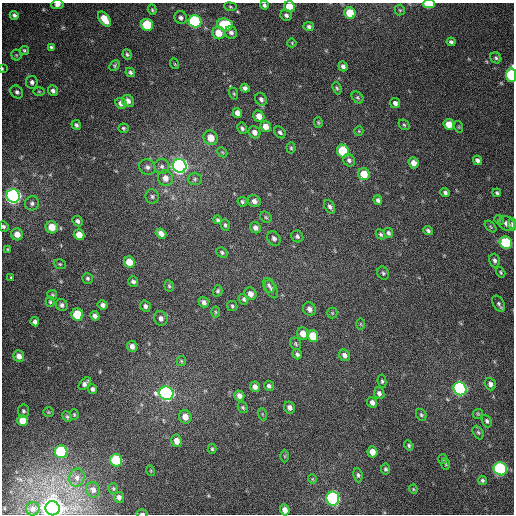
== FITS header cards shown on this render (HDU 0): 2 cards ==
NAXIS1  =                  512
NAXIS2  =                  512

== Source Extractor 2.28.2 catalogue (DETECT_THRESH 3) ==
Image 512 x 512 px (HDU 0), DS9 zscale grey, 1 PNG px = 1 image px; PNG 516 x 516 px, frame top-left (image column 1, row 512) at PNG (2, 3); each listed source drawn as its Kron ellipse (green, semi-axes under 4 px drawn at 4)
Background 375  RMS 9.4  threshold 28.1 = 3 sigma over >= 5 px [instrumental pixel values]
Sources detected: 187; all 187 listed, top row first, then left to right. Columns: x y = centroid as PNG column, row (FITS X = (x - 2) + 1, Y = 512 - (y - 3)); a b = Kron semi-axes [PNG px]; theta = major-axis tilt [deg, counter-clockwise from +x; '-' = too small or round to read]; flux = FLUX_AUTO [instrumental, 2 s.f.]
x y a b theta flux
57 4 6 4 7 2.1e+03
429 4 6 3 1 2.2e+04
264 5 4 4 - 1.4e+03
230 7 6 4 -8 8.4e+02
289 7 5 5 - 1.4e+04
152 10 5 4 - 8.2e+02
400 10 5 5 - 8.5e+02
350 13 6 5 - 1.5e+04
14 15 4 4 - 1.5e+03
286 15 6 5 - 1.8e+03
181 18 7 6 - 1.8e+03
104 19 9 5 -54 9.9e+03
195 21 6 6 - 1.0e+05
147 25 6 5 - 2.8e+04
225 25 8 6 -7 3.8e+04
309 27 5 4 - 1.5e+03
231 32 6 6 - 2.1e+03
218 33 6 6 - 9.4e+03
451 42 4 4 - 1.5e+03
292 43 4 3 - 5.7e+02
51 47 4 3 - 1.0e+03
24 50 4 4 - 8.9e+02
127 54 5 4 - 1.0e+03
16 55 5 5 - 8.8e+02
496 58 6 5 - 1.2e+03
175 64 5 3 - 5.4e+02
115 65 6 4 48 9.0e+02
343 66 5 4 - 2.1e+03
2 69 4 2 - 5.6e+02
130 72 5 4 - 1.3e+03
511 75 7 5 -89 4.8e+04
32 82 6 6 - 2.0e+03
245 88 4 4 - 2.0e+03
337 88 6 4 -68 9.6e+02
39 91 6 4 -1 8.6e+02
53 91 5 5 - 2.0e+03
17 92 7 5 -45 1.7e+03
234 93 6 4 -70 7.7e+02
358 98 6 5 - 1.0e+03
261 99 6 5 - 2.0e+03
128 101 6 5 - 2.7e+03
121 103 6 5 - 3.4e+03
395 103 5 4 - 2.1e+03
237 113 5 4 - 3.5e+03
259 116 6 5 - 5.3e+03
318 122 5 4 - 8.1e+02
449 124 5 5 - 7.8e+03
76 125 5 4 - 1.4e+03
404 125 6 4 -42 9.8e+02
265 126 6 5 - 5.1e+03
459 127 6 4 -72 6.3e+02
123 128 5 5 - 1.0e+03
242 128 6 5 - 1.4e+03
359 131 5 4 - 6.6e+02
254 132 6 5 - 3.2e+03
280 132 6 5 - 1.4e+03
211 138 7 7 - 8.4e+03
291 148 5 4 - 8.5e+02
343 151 6 6 - 3.1e+04
222 152 6 4 -44 8.3e+02
349 160 6 5 - 1.5e+03
477 160 5 4 - 2.1e+03
414 163 6 5 - 4.5e+03
162 166 7 7 - 2.3e+03
180 166 7 6 - 3.3e+05
147 167 8 7 - 2.6e+03
364 174 6 5 - 1.1e+04
165 178 8 7 - 5.2e+03
195 179 7 6 - 1.6e+03
445 192 5 4 - 1.4e+03
497 193 4 3 - 9.8e+02
13 196 7 6 - 2.7e+05
152 196 7 7 - 1.6e+03
378 200 5 4 - 1.7e+03
254 201 6 5 - 2.9e+03
242 202 5 4 - 1.1e+03
32 203 7 7 - 1.8e+03
330 207 7 5 -66 1.8e+03
266 217 6 5 - 9.3e+02
218 220 4 4 - 9.9e+02
499 220 5 4 - 8.2e+02
77 221 6 4 -44 1.8e+03
507 223 8 6 -30 3.2e+03
512 224 6 3 -89 2.5e+03
225 225 6 4 -72 1.2e+03
3 227 5 5 - 1.2e+03
52 227 6 6 - 1.0e+04
490 227 7 4 -46 8.0e+02
255 228 6 5 - 2.7e+03
428 231 5 4 - 1.3e+03
388 233 5 4 - 1.4e+03
17 234 6 6 - 5.5e+03
161 234 6 4 -39 3.3e+03
381 234 5 4 - 1.1e+03
79 235 5 5 - 7.3e+03
297 236 6 5 - 1.5e+03
274 238 8 6 -55 2.0e+03
506 243 6 6 - 4.4e+04
7 249 4 3 - 6.4e+02
222 252 6 5 - 1.2e+03
494 260 7 5 -74 1.8e+03
129 262 6 5 - 1.0e+04
60 264 6 4 -19 9.0e+02
501 272 5 4 - 8.5e+02
383 273 7 5 -61 1.2e+03
11 277 3 2 - 5.6e+02
87 278 5 5 - 1.1e+03
133 282 5 4 - 1.8e+03
269 285 8 5 -71 1.4e+03
169 286 6 4 -82 8.6e+02
271 289 10 5 -63 1.7e+03
218 291 6 4 73 1.1e+03
251 294 6 5 - 3.7e+03
52 295 5 5 - 8.3e+02
244 299 5 4 - 1.3e+03
50 302 5 4 - 8.7e+02
204 302 6 5 - 2.2e+03
499 304 9 5 -57 1.6e+03
62 305 6 5 - 1.8e+03
103 305 5 4 - 2.3e+03
145 306 6 5 - 1.9e+03
232 306 5 5 - 9.7e+02
309 309 7 6 - 2.9e+03
215 312 5 3 - 6.5e+02
332 313 5 5 - 7.5e+02
77 314 6 5 - 2.3e+04
95 316 5 4 - 2.6e+03
161 318 7 6 - 2.6e+03
35 322 4 4 - 2.6e+03
361 324 6 4 -89 6.3e+02
303 334 6 5 - 5.7e+03
313 336 6 5 - 1.5e+04
296 344 6 5 - 9.9e+02
132 346 5 5 - 3.0e+03
297 354 5 4 - 1.3e+03
344 355 6 5 - 2.4e+03
19 356 6 5 - 4.1e+03
181 361 5 4 - 7.8e+02
382 381 7 4 -82 1.1e+03
85 384 7 4 46 2.4e+03
490 384 6 5 - 2.7e+03
269 386 5 5 - 1.7e+03
255 387 5 5 - 3.0e+03
92 389 5 4 - 1.6e+03
460 389 7 6 - 1.6e+05
166 393 7 6 - 2.3e+05
379 393 6 5 - 2.0e+03
239 396 5 4 - 2.8e+03
372 402 5 5 - 2.9e+03
290 407 6 5 - 2.7e+03
243 408 6 4 -58 1.0e+03
23 411 6 5 - 1.4e+03
48 412 5 4 - 7.6e+02
262 414 6 4 -71 7.9e+02
478 414 5 4 - 8.0e+02
74 415 5 4 - 7.1e+02
421 415 6 5 - 1.1e+03
67 417 6 4 -62 1.0e+03
185 417 7 6 - 5.9e+03
23 420 6 5 - 1.2e+04
487 421 6 4 -66 1.4e+03
478 432 7 5 -62 1.1e+03
177 441 6 5 - 5.6e+03
409 445 5 4 - 1.0e+03
212 449 5 4 - 9.5e+02
61 452 6 6 - 6.6e+04
372 452 5 5 - 6.1e+03
285 456 6 4 -89 8.2e+02
443 459 5 4 - 8.1e+02
116 460 6 6 - 4.2e+04
446 464 6 4 -88 6.6e+02
385 469 5 4 - 1.2e+03
500 469 7 6 - 1.2e+05
151 471 5 3 - 6.0e+02
358 475 7 4 -83 1.3e+03
77 478 9 7 71 3.2e+03
312 479 4 4 - 6.3e+02
482 480 5 4 - 1.2e+03
113 488 5 4 - 8.2e+02
413 489 4 4 - 6.0e+02
93 490 8 7 - 2.7e+03
119 497 5 5 - 2.2e+03
333 499 7 6 - 1.5e+05
53 508 7 7 - 1.1e+06
33 509 7 6 - 1.9e+03
285 510 5 4 - 4.0e+03
142 514 5 2 - 9.9e+02
At the frame edge (FLAGS 8, measured only in part): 10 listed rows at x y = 57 4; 429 4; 264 5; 289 7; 2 69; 511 75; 512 224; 3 227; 53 508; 142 514